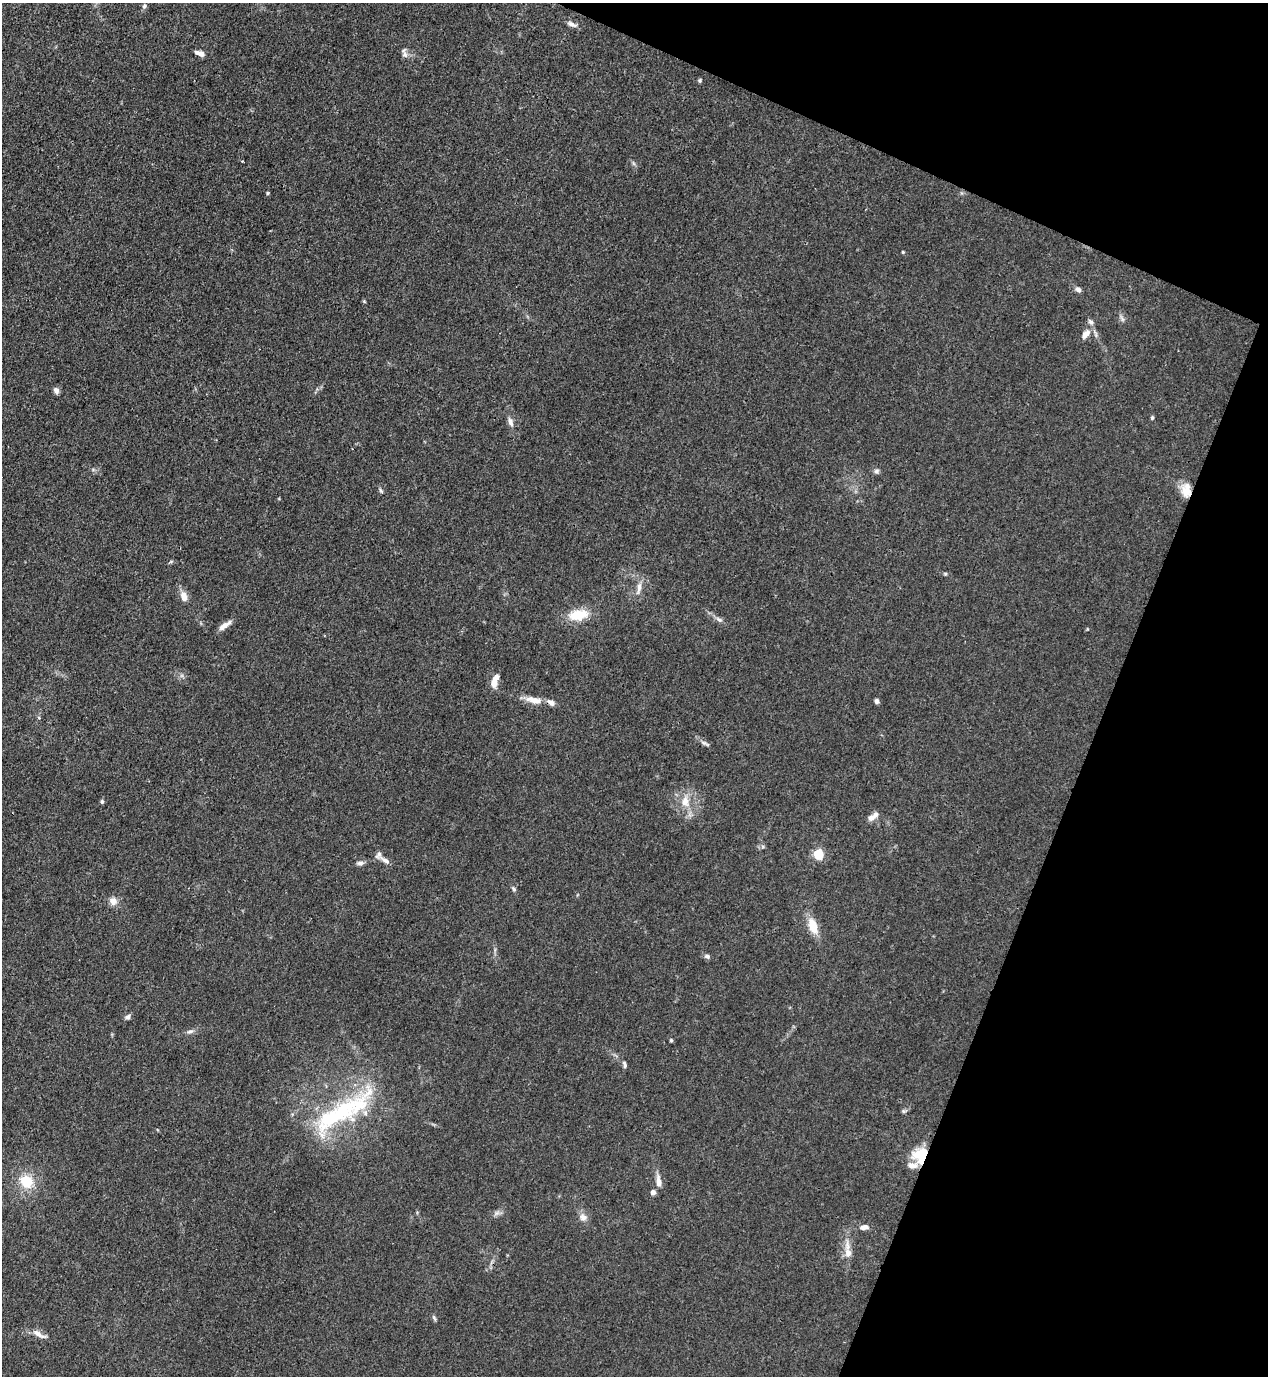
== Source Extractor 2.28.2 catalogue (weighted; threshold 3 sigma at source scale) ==
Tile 8 of 4 x 4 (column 4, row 2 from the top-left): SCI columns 4152-5417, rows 2791-4164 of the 5639 x 5578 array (HDU 1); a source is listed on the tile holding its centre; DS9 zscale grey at full resolution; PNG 1270 x 1378 px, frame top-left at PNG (2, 3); no overlay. Shown black and unused: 20% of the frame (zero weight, under 3 of 4 exposures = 7% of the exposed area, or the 3 px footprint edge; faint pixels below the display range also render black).
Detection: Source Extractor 2.28.2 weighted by HDU 2 'WHT'; one run over the whole footprint, this tile lists its part. Background 0.0149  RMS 0.0024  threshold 0.011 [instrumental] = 3 sigma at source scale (4.5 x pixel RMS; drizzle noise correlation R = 1.50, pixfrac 1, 0.05/0.05 arcsec/px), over >= 5 px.
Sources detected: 62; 7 inside a brighter listed object's ellipse — not listed separately; the other 55 listed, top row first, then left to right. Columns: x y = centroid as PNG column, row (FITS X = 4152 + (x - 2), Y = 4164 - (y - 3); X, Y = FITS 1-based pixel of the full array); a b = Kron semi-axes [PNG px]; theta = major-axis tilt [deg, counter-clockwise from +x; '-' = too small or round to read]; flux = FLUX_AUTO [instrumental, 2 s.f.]
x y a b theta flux
144 6 7 6 - 0.52
572 24 14 6 -21 1.1
200 53 10 5 -19 1.5
404 53 14 6 -78 1.1
700 80 5 5 - 0.38
633 163 7 4 -71 0.44
267 193 5 3 - 0.28
903 252 4 3 - 0.27
1078 289 8 6 -53 0.92
364 301 5 4 - 0.26
1122 318 9 5 -63 0.73
1086 334 15 8 49 2.1
56 390 7 6 - 1.1
1152 418 6 4 74 0.38
510 422 12 7 -74 1.3
876 471 7 6 - 0.65
381 490 8 4 -55 0.47
1186 490 19 12 -82 3.8
171 561 6 4 20 0.34
945 574 5 4 - 0.31
639 588 17 7 78 2
184 597 12 7 -71 2.3
578 615 23 12 10 6.6
719 619 11 5 -33 0.91
225 625 17 6 34 1.8
494 683 11 8 89 2.1
534 700 23 8 -11 3
876 701 6 5 - 0.68
705 743 15 5 -24 0.86
102 801 6 5 - 0.42
685 801 18 12 -86 4.1
873 817 15 6 36 1.7
818 854 5 5 - 21
385 860 16 6 -33 1.3
360 863 11 5 3 0.77
514 889 8 5 -52 0.52
113 901 11 11 - 1.8
813 926 20 10 -70 4.7
707 956 8 6 -18 0.67
128 1017 7 6 - 0.79
190 1032 10 6 20 0.84
671 1040 5 4 - 0.32
624 1064 10 5 -76 0.61
904 1111 9 4 6 0.46
335 1115 108 27 34 33
920 1154 19 11 17 7.9
27 1182 16 14 -39 6.8
659 1182 16 7 -82 2
653 1192 6 6 - 0.84
497 1213 10 6 27 0.91
583 1217 12 9 -36 1.6
864 1227 11 6 7 1.4
848 1253 16 10 -75 2.5
434 1318 9 4 -65 0.46
39 1334 24 7 -25 1.9
Overlapping masked pixels (flux is a lower limit): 2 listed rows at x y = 1186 490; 920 1154